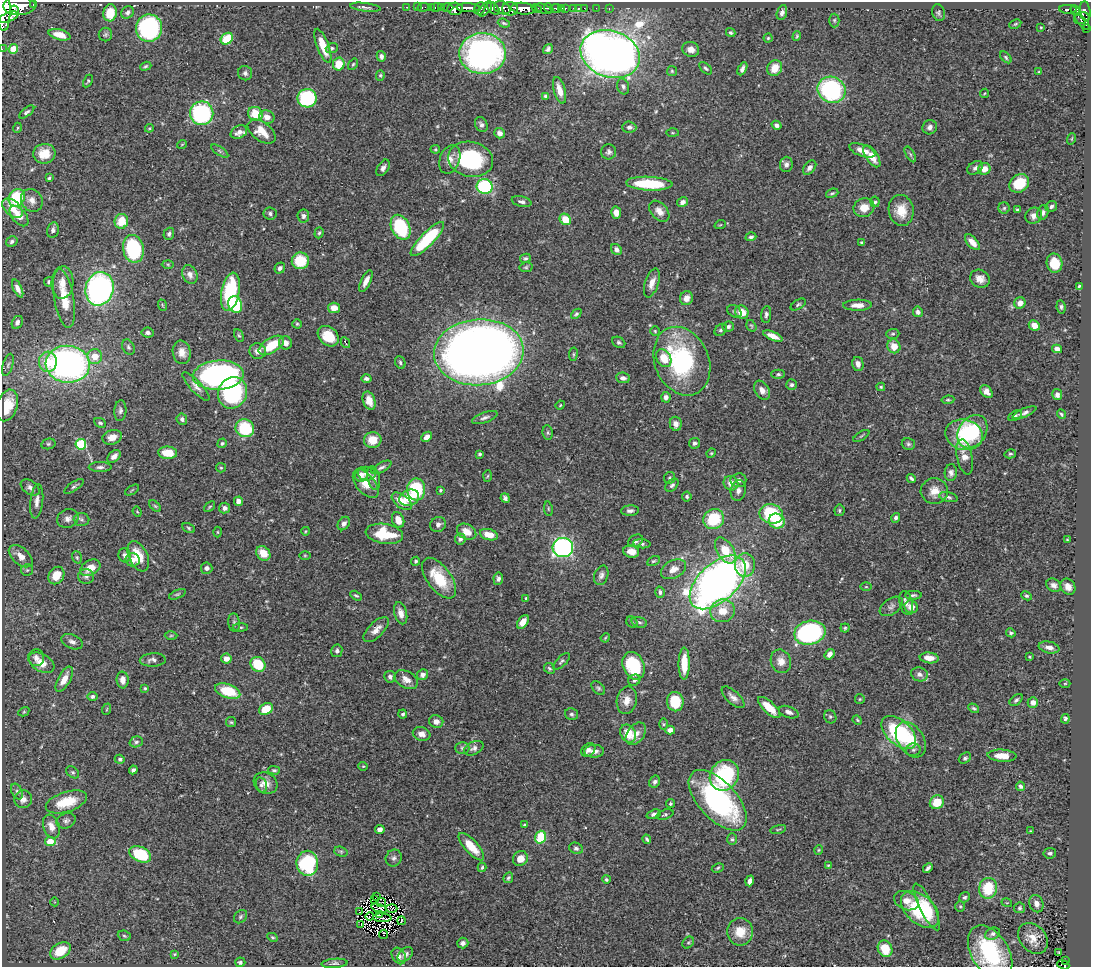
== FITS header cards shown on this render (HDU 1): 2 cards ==
NAXIS1  =                 1089
NAXIS2  =                  965

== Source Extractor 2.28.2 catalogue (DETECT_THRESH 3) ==
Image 1089 x 965 px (HDU 1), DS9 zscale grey, 1 PNG px = 1 image px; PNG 1093 x 969 px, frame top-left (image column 1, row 965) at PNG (2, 2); each listed source drawn as its Kron ellipse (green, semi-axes under 4 px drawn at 4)
Background 0.498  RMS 0.02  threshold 0.0592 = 3 sigma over >= 5 px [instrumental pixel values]
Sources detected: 509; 4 with non-positive FLUX_AUTO (blend fragments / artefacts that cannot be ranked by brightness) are neither listed nor drawn; of the other 505, the 500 brightest by FLUX_AUTO listed and drawn (5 fainter detections omitted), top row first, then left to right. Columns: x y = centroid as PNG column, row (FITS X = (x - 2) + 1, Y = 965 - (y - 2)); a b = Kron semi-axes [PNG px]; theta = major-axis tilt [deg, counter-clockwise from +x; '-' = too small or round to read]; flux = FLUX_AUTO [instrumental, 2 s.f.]
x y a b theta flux
34 4 3 3 - 63
19 6 16 9 2 1900
365 7 15 4 -7 4
407 7 3 2 - 15
418 7 2 2 - 7.7
423 7 6 3 10 16
431 7 2 2 - 7.8
436 7 5 3 - 9.2
441 7 4 3 - 25
447 8 6 3 0 53
468 8 12 3 -2 760
493 8 7 4 -48 350
502 8 8 6 -24 350
537 8 5 3 - 230
549 8 5 3 - 280
556 8 5 3 - 130
562 8 3 3 - 27
565 8 3 3 - 86
574 8 3 3 - 33
578 8 4 3 - 16
584 8 2 2 - 7.3
596 8 2 2 - 5.8
455 9 7 6 - 980
480 9 6 5 - 150
485 9 9 5 50 190
510 9 8 6 -1 460
523 9 12 6 -5 1300
544 9 8 4 -23 350
609 9 3 2 - 8.8
1068 9 9 3 -1 98
4 10 21 6 -90 2200
14 10 5 2 - 160
1075 11 6 3 -55 170
1085 11 10 5 -82 290
127 12 7 5 45 4.3
782 12 8 5 73 4.3
110 13 8 7 - 30
938 13 8 6 -74 3
9 17 10 4 20 690
1082 18 8 5 20 190
834 20 7 5 89 2.1
1082 22 10 4 -46 200
504 23 6 3 -19 2
1015 24 6 3 27 1.7
1041 27 3 3 - 1.2
149 28 13 13 - 220
1086 29 3 2 - 14
731 33 5 4 - 2.5
59 35 11 5 -14 12
105 35 7 6 - 2.8
797 36 5 3 - 1.6
768 38 4 4 - 1.8
227 39 7 5 41 53
323 46 18 6 -69 28
332 48 6 5 - 2.4
2 49 3 2 - 1.2
13 49 5 4 - 36
548 49 5 4 - 3.4
691 49 8 7 - 8.5
483 53 23 20 -4 430
610 54 30 23 -19 1600
381 56 5 4 - 4.2
1006 57 7 4 -47 2.4
339 64 6 6 - 29
353 64 6 4 53 1.8
146 66 6 4 18 2
706 68 8 4 -44 2.6
775 68 8 7 - 19
742 69 7 4 62 4.7
672 71 5 5 - 1.9
1039 72 3 2 - 1.2
245 73 7 7 - 4.1
380 75 5 4 - 2.1
88 81 7 4 61 2
623 86 8 6 -73 3.5
559 90 14 5 -74 13
832 90 14 12 -29 180
984 93 5 3 - 1.1
546 96 4 3 - 3.4
307 98 9 9 - 110
27 112 9 4 38 3
202 113 12 11 - 190
255 114 7 7 - 29
267 117 7 6 - 9.7
481 125 8 6 -62 4.3
776 125 5 4 - 4.2
629 127 7 5 -4 4.5
930 127 7 6 - 5.4
17 128 5 3 - 1.2
149 128 4 4 - 1.4
262 131 16 9 -36 23
239 132 9 6 27 8.2
500 133 5 5 - 6.9
672 133 6 3 0 1.4
1071 139 6 3 70 1.3
182 144 5 3 - 1.1
435 149 5 4 - 1.6
862 150 13 6 -20 13
220 151 10 4 -34 2.7
609 152 8 7 - 4.2
44 154 11 10 - 21
910 154 9 4 -60 2.1
872 156 12 6 -56 17
450 159 15 10 68 12
471 159 23 17 -12 110
786 164 7 6 - 4.8
383 168 9 5 59 4.8
810 168 8 5 49 5.5
975 168 8 6 34 4.3
984 169 6 5 - 12
49 178 4 3 - 2.1
1019 183 10 8 37 36
649 184 23 7 -3 67
485 186 8 7 - 110
832 193 6 4 21 2
17 198 9 7 59 68
32 200 12 10 -53 9.7
522 202 10 5 -14 4
682 202 5 4 - 5.4
875 202 5 4 - 2.3
1051 206 6 5 - 3.2
12 208 12 7 -42 18
864 208 10 9 - 17
1004 208 6 5 - 2.5
1017 209 4 3 - 1.6
901 210 15 12 -81 24
659 211 12 8 -47 10
1043 212 7 5 72 4.1
270 213 6 6 - 3.4
616 213 6 5 - 9.1
19 216 12 7 -50 11
303 216 6 6 - 4.2
1034 216 9 7 35 7.2
565 219 6 5 - 22
121 221 7 6 - 29
720 225 6 3 18 1.2
401 227 13 9 -64 100
53 230 8 6 77 3.7
319 233 5 4 - 2.1
169 234 6 5 - 3.2
751 237 5 4 - 2.9
427 239 23 6 46 95
12 242 6 5 - 3.8
862 242 4 3 - 1.5
972 242 9 5 -49 12
133 249 14 10 -78 120
616 249 6 5 - 5.1
525 258 5 4 - 2.1
300 261 8 8 - 39
1055 263 10 8 -77 27
168 264 6 4 -2 1.7
526 267 6 5 - 2.1
280 268 6 5 - 4.1
190 274 10 7 -66 7.5
980 279 10 8 -28 10
366 281 12 4 64 9
49 282 5 5 - 2.9
62 282 16 11 86 13
652 283 15 6 71 9.6
1079 286 4 3 - 1.7
18 288 10 4 -66 6.9
99 289 17 14 76 360
230 292 19 9 79 92
64 298 29 10 -80 31
686 298 7 6 - 8.3
1020 303 6 5 - 9.3
162 305 6 3 -71 1.4
235 305 8 6 -69 64
798 305 8 4 32 2.5
857 305 14 5 1 10
1061 307 7 4 -83 3.1
334 308 6 5 - 13
734 311 8 5 -34 2.7
742 312 7 6 - 20
918 312 5 4 - 4.8
576 314 6 4 42 2.3
766 315 8 5 85 3.9
17 322 7 5 62 4.9
297 324 4 4 - 1.7
1034 325 6 5 - 12
751 326 6 4 -57 1.9
728 327 6 5 - 3.4
721 330 7 5 42 2.6
655 331 4 4 - 1.4
148 332 6 5 - 4.4
893 334 6 5 - 2.2
239 335 6 4 -61 2
328 336 11 9 -42 31
773 336 10 4 -23 11
619 342 7 5 -31 2.7
285 343 7 6 - 8.4
346 343 6 2 -62 2.2
271 345 14 7 32 38
894 346 7 6 - 18
128 347 8 5 -62 2.9
1057 349 5 4 - 6.3
258 351 8 8 - 8.7
182 352 12 9 -81 12
479 352 45 33 4 2000
573 354 7 3 82 1.6
95 356 7 7 - 20
664 358 9 7 -59 20
682 361 35 27 -67 170
48 362 10 9 - 29
400 362 6 5 - 2.7
68 364 22 18 -4 460
858 364 7 5 -78 7.4
8 365 11 5 73 3.4
778 374 7 4 -1 2.6
218 375 25 14 4 350
366 378 5 4 - 3.5
623 378 7 5 -8 5.4
792 385 5 5 - 3
196 386 19 5 -47 7.1
881 387 4 3 - 1.6
762 390 10 7 -59 8.7
986 391 7 5 -49 7
233 393 16 14 66 160
1057 395 5 5 - 5.4
666 397 5 4 - 5.4
948 400 6 4 7 2
369 401 9 6 -72 11
7 405 16 10 72 32
560 405 5 4 - 1.3
120 410 10 6 86 4.2
1024 413 13 4 23 4.7
1061 414 5 3 - 1.8
1015 416 7 4 31 3.3
485 418 13 5 19 4.8
182 419 6 5 - 3.8
100 423 6 4 -26 2.7
676 424 7 6 - 6.9
245 428 9 8 - 62
972 432 18 13 55 100
548 433 7 5 -84 2.3
964 435 19 15 -13 41
861 436 9 3 33 2
112 437 10 7 16 11
427 437 6 4 44 7.3
373 440 9 8 - 20
222 443 5 4 - 2.2
694 443 5 5 - 3.3
48 444 7 5 13 2.3
81 444 5 5 - 97
908 444 7 6 - 3
168 453 9 6 -5 26
711 453 5 4 - 1.4
480 454 3 3 - 2
1010 454 6 4 13 2.2
114 456 8 5 42 6.6
965 457 18 7 -78 12
100 467 11 5 0 4.2
381 467 11 5 27 4.2
221 468 5 4 - 1.7
951 473 8 6 86 4.8
361 474 7 6 - 5.8
367 474 9 7 -6 6.1
487 476 6 4 86 1.5
374 478 12 6 -78 6
670 478 6 5 - 2.2
911 478 5 3 - 2.6
738 480 8 7 - 5.2
731 483 7 7 - 12
366 484 17 9 -51 19
672 485 8 5 44 3
74 486 11 4 34 3.2
30 488 10 6 -36 6.3
416 489 11 9 89 78
132 490 8 3 32 1.4
440 490 3 3 - 1.6
738 491 10 7 78 6.8
934 491 13 13 - 16
687 497 5 4 - 2.3
948 497 9 4 -13 3.2
409 498 10 8 22 23
505 498 5 4 - 3.5
37 501 17 6 83 9
238 501 5 4 - 7
402 501 12 6 -37 23
155 506 7 4 -44 2.2
209 507 6 3 42 1.5
225 508 5 5 - 4.6
548 509 7 3 -81 1.3
839 510 6 5 - 2.2
630 511 9 5 4 4.5
137 512 5 4 - 1.4
771 514 12 9 -13 84
68 518 11 9 24 7.2
896 518 5 4 - 3.5
714 519 11 9 36 60
82 520 8 6 -3 3.8
398 520 8 6 -67 14
777 521 8 7 - 37
344 523 7 5 53 4.9
438 524 8 7 - 6.1
189 528 6 4 -29 2
306 531 4 3 - 1
217 532 5 3 - 1.3
467 532 10 7 -29 12
384 534 19 10 -9 52
489 535 9 5 -14 18
460 539 5 5 - 4.1
1067 540 4 3 - 1.3
635 541 8 5 31 3.9
642 544 8 4 -5 3.1
563 547 10 9 - 290
725 551 14 8 -58 32
631 552 8 6 -13 12
263 553 8 6 -45 19
125 555 7 6 - 5.3
305 555 5 3 - 1.4
21 556 14 8 -41 11
138 556 16 9 -65 30
77 557 6 4 -70 2.2
133 560 7 6 - 9.2
416 561 5 4 - 2.1
653 561 7 4 26 2
745 565 12 10 -87 25
90 568 11 7 30 19
207 568 6 5 - 4.1
674 569 13 9 28 12
27 570 6 6 - 2.5
56 575 9 7 57 18
601 575 10 7 72 4.7
86 576 8 7 - 4.7
439 578 23 12 -54 49
498 579 6 5 - 4
718 582 34 19 43 860
1054 585 8 6 -33 5.2
866 587 5 3 - 1.3
1068 587 8 7 - 8.6
660 592 6 4 -73 3.5
177 594 9 4 23 2.1
913 595 8 4 1 2.7
356 596 6 3 -31 1.9
1027 596 5 4 - 2.1
526 598 3 3 - 1.9
906 603 12 6 -76 7.6
891 606 13 7 36 5.8
911 607 7 6 - 11
723 611 12 11 - 23
401 613 11 6 -76 8.5
523 622 7 4 55 12
632 622 6 5 - 2
639 622 8 5 -18 3.1
234 623 9 6 -83 3.7
240 627 8 4 1 1.9
845 628 4 4 - 1.9
376 630 16 7 45 9.7
810 633 16 12 12 230
1011 633 5 4 - 2.5
171 636 6 4 1 1.9
605 638 5 3 - 1.3
72 642 11 7 -23 6.2
1049 647 10 6 -11 8.4
337 651 6 5 - 3.5
830 654 5 4 - 6.9
1029 657 3 3 - 1.3
36 658 8 8 - 5.8
929 658 9 5 -6 12
226 659 5 5 - 8.5
153 660 13 6 3 5.7
562 661 11 5 46 3
781 661 12 10 -70 12
42 663 14 8 -31 16
258 664 8 7 - 43
684 664 16 5 90 26
634 666 14 10 -66 88
549 668 6 5 - 2.3
919 674 8 7 - 5.6
423 675 5 5 - 4.9
390 677 6 5 - 4
64 679 14 6 61 15
123 680 8 6 -86 8.9
406 680 12 8 -30 10
634 680 6 5 - 3.3
1065 683 5 3 - 1.4
145 688 4 4 - 1.7
598 688 8 5 -46 2.7
228 691 13 7 -19 49
92 696 5 4 - 3.2
733 697 14 6 -43 6.9
860 699 5 4 - 1.8
627 700 14 10 78 14
1016 700 7 4 41 3
675 702 10 8 -81 41
1033 703 5 5 - 6.4
769 707 14 6 -43 23
974 708 6 4 -31 2.5
107 709 6 3 71 1.6
266 709 7 5 28 28
24 712 6 4 30 1.5
789 712 10 5 -20 5.5
403 714 4 4 - 2.6
571 714 7 6 - 2.9
830 717 7 6 - 2.6
1065 719 5 4 - 2.9
857 720 5 4 - 1.7
436 721 7 6 - 7.2
231 722 5 5 - 1.9
663 724 6 4 -90 1.6
670 730 5 4 - 6.1
899 732 20 12 -42 140
628 733 9 7 -58 24
422 734 9 6 -15 8.5
636 734 13 8 53 11
911 740 19 13 -57 28
136 742 7 5 16 3.5
462 748 7 6 - 3.2
474 748 10 6 27 5.2
588 750 8 6 43 6.3
913 750 7 6 - 3.6
594 751 10 6 2 7
1002 756 14 6 -3 17
965 758 7 5 35 2.8
120 759 5 4 - 2.5
363 766 4 4 - 1.3
133 770 4 4 - 3.7
274 770 6 4 -1 2.2
73 772 7 5 -40 2.4
724 775 16 14 56 110
655 782 6 5 - 3.3
266 783 12 10 -28 13
261 785 8 5 -75 3.5
1020 786 5 4 - 3.2
17 791 8 5 -64 3.3
23 799 9 8 - 8
718 800 37 19 -47 250
66 802 21 10 18 38
937 802 7 6 - 25
670 804 4 4 - 1.9
654 814 7 4 18 4.2
665 815 9 4 19 2.5
66 821 10 7 23 4.6
524 825 4 4 - 1.4
51 827 12 8 -70 13
380 829 5 4 - 6
778 829 8 3 13 1.9
1030 831 3 3 - 0.92
540 837 6 5 - 51
647 839 4 3 - 2.5
732 839 6 5 - 2.4
50 841 5 4 - 32
471 847 17 6 -48 26
576 848 7 5 -21 3.7
819 850 5 4 - 1.5
341 852 7 5 -17 2.3
1050 853 6 5 - 3.3
140 854 11 7 -25 67
394 858 9 8 - 4.4
520 858 8 7 - 13
307 863 12 11 - 130
828 865 4 3 - 1.3
482 867 5 3 - 1.9
718 868 6 4 28 1.8
928 868 5 3 - 3.3
508 878 5 4 - 2.6
606 879 4 4 - 2
750 881 5 4 - 6.1
988 888 10 9 - 46
376 896 3 2 - 3.1
965 897 5 5 - 2.8
374 900 2 2 - 0.92
906 901 13 9 -22 12
55 902 4 3 - 1
381 902 5 2 - 2
1007 903 5 3 - 1.1
1036 904 9 7 -68 7.8
960 906 5 5 - 1.9
927 907 26 7 -63 26
379 908 8 3 -19 1.7
392 908 5 3 - 1.5
1020 908 5 5 - 2.2
920 909 22 14 -42 87
359 911 4 2 - 1.2
380 915 4 3 - 2.8
370 916 4 2 - 1.1
240 917 7 5 47 2.8
382 918 9 2 -4 2.9
401 921 4 2 - 1.2
361 925 3 2 - 0.91
740 932 14 13 - 24
384 934 4 2 - 2
993 934 8 5 23 4.2
124 936 7 5 -22 2.1
272 937 5 4 - 2
1033 938 17 13 -49 17
463 943 5 5 - 4.6
688 943 6 5 - 2.4
885 949 8 7 - 32
60 951 11 7 32 31
990 952 29 18 -58 120
1059 952 4 2 - 1.1
175 954 4 3 - 1.3
405 954 9 6 41 5.2
399 956 9 6 -58 5.6
1065 961 2 2 - 6.6
240 962 5 4 - 2.7
335 963 13 4 4 3.6
1063 965 6 3 -22 41
At the frame edge (FLAGS 8, measured only in part): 4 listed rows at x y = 4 10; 2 49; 990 952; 1063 965
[5 fainter detections neither listed nor drawn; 4 non-positive-flux detections neither listed nor drawn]